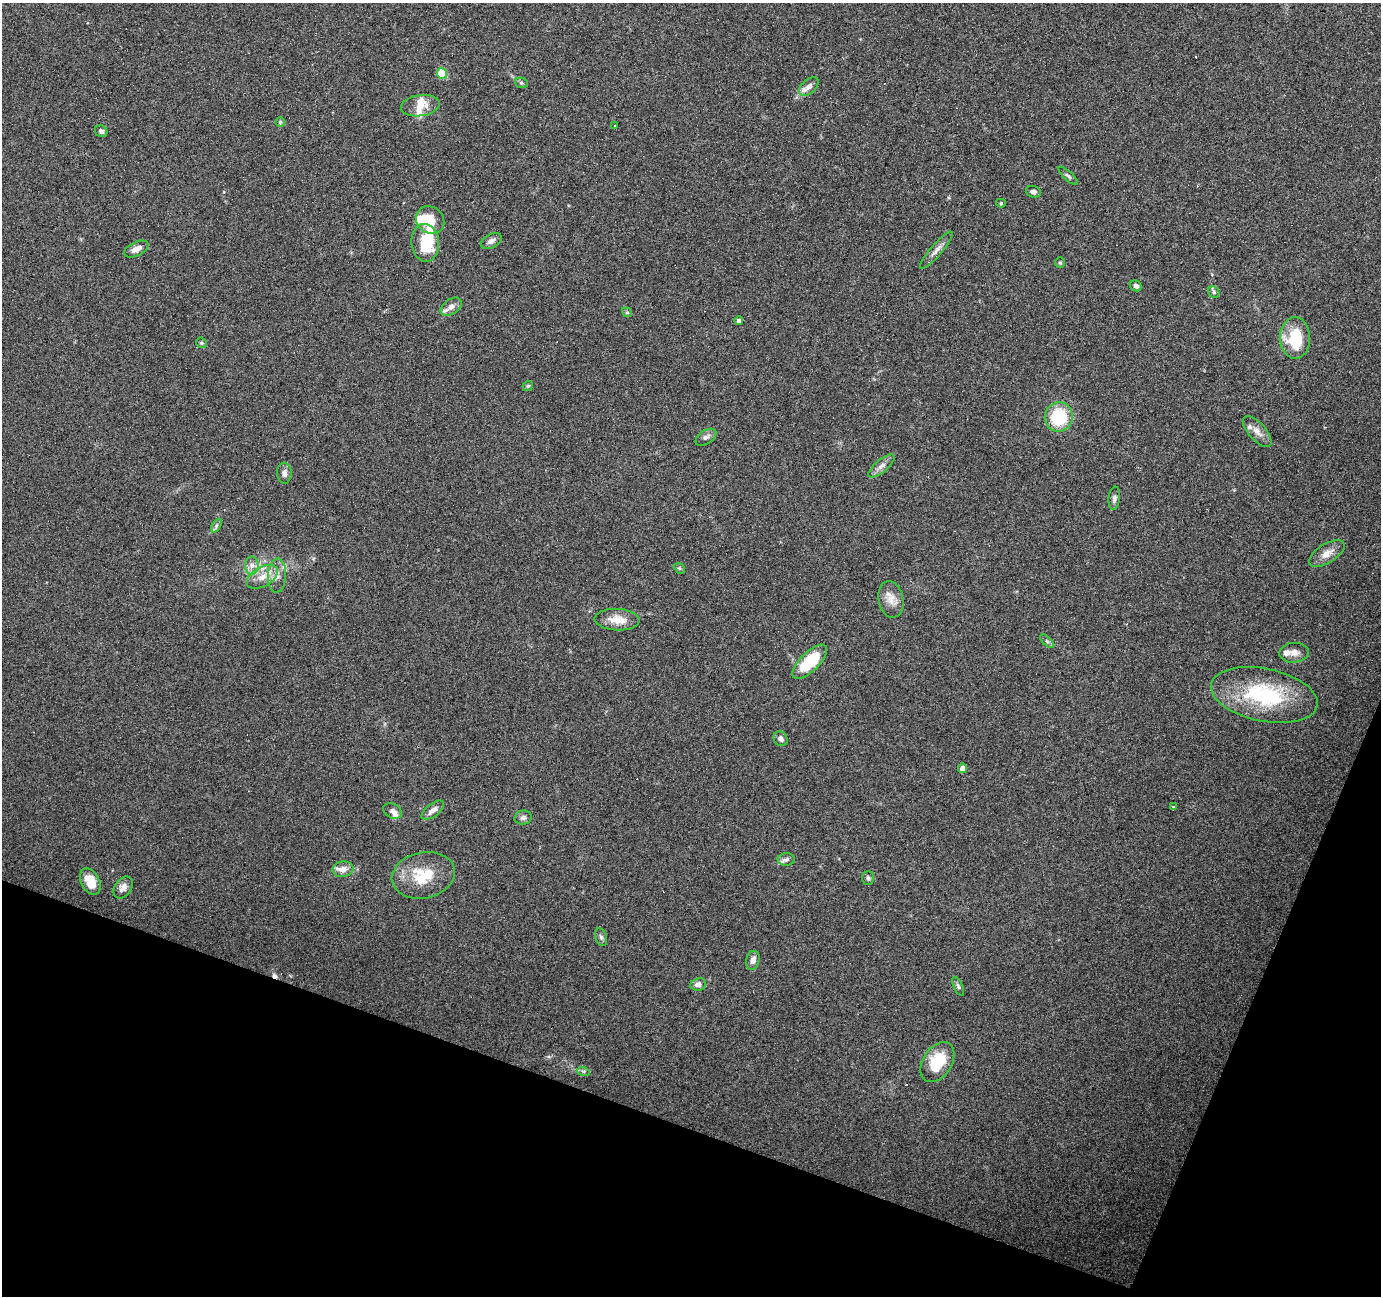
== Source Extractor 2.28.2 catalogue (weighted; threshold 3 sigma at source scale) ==
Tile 15 of 4 x 4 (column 3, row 4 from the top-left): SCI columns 2757-4135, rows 207-1500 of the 5516 x 5653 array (HDU 1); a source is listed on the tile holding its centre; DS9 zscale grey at full resolution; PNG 1383 x 1298 px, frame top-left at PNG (2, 3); each listed source drawn as its Kron ellipse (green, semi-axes under 4 px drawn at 4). Shown black and unused: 18% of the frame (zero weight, under 4 of 7 exposures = <1% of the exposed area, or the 3 px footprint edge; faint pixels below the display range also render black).
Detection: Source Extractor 2.28.2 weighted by HDU 2 'WHT'; one run over the whole footprint, this tile lists its part. Background 0.035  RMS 0.0028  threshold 0.0115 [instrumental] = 3 sigma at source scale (4.09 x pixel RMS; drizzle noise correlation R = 1.36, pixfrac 0.8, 0.0396/0.0396 arcsec/px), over >= 5 px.
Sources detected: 79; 3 inside a brighter object's white glare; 9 cosmic-ray / hot-pixel residue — neither listed nor drawn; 7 inside a brighter listed object's ellipse — not listed separately; the other 60 listed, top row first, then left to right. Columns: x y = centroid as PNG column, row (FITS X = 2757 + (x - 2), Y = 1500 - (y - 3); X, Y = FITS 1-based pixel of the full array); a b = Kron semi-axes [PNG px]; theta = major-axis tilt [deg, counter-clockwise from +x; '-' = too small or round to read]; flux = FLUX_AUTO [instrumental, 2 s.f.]
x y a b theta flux
442 73 5 5 - 9.3
521 83 6 5 - 0.43
809 87 11 7 42 1.3
420 106 19 10 9 2.8
280 122 5 4 - 0.43
614 125 3 3 - 0.41
101 131 6 5 - 0.69
1068 176 12 4 -42 0.62
1033 192 7 5 -19 0.87
1001 203 5 4 - 0.41
430 220 15 13 -42 4.9
491 241 11 7 28 1.2
425 243 19 14 -83 9.8
136 249 13 7 26 1.9
936 250 24 6 49 1.7
1060 263 5 5 - 0.38
1136 286 6 5 - 0.82
1214 292 6 5 - 0.44
451 307 12 7 35 1.5
627 312 5 4 - 0.38
739 321 4 4 - 0.86
1295 338 21 15 -89 12
201 343 5 5 - 0.35
528 386 5 4 - 0.33
1059 417 15 14 - 13
1257 431 19 8 -48 2.2
706 437 11 6 33 0.97
881 466 16 6 40 1.4
284 473 10 7 -87 1.1
1114 498 11 5 82 0.84
216 526 7 4 60 0.57
1327 554 20 9 32 2.8
252 566 9 7 -90 1.3
679 568 6 4 -43 0.37
277 576 17 9 87 2.3
262 577 17 9 30 3.2
891 599 18 12 -79 2.9
617 620 22 11 -3 4.1
1047 641 9 3 -45 0.47
1294 653 14 10 3 1.9
810 662 22 9 44 11
1264 695 54 26 -11 25
781 739 8 6 -56 0.98
963 768 5 4 - 1.5
1174 806 3 3 - 1.1
433 810 13 6 38 1.6
393 811 10 7 -29 1.3
523 818 8 7 - 0.84
786 859 8 6 2 0.81
343 869 10 8 7 2
423 875 32 23 13 11
868 878 7 5 -88 0.49
90 881 14 9 -64 4.7
123 888 12 8 56 1.6
601 937 9 5 -70 0.66
753 960 9 6 76 1.6
698 984 8 6 8 1.2
958 986 10 4 -64 0.59
937 1062 22 14 57 9.4
583 1071 6 4 -17 0.43